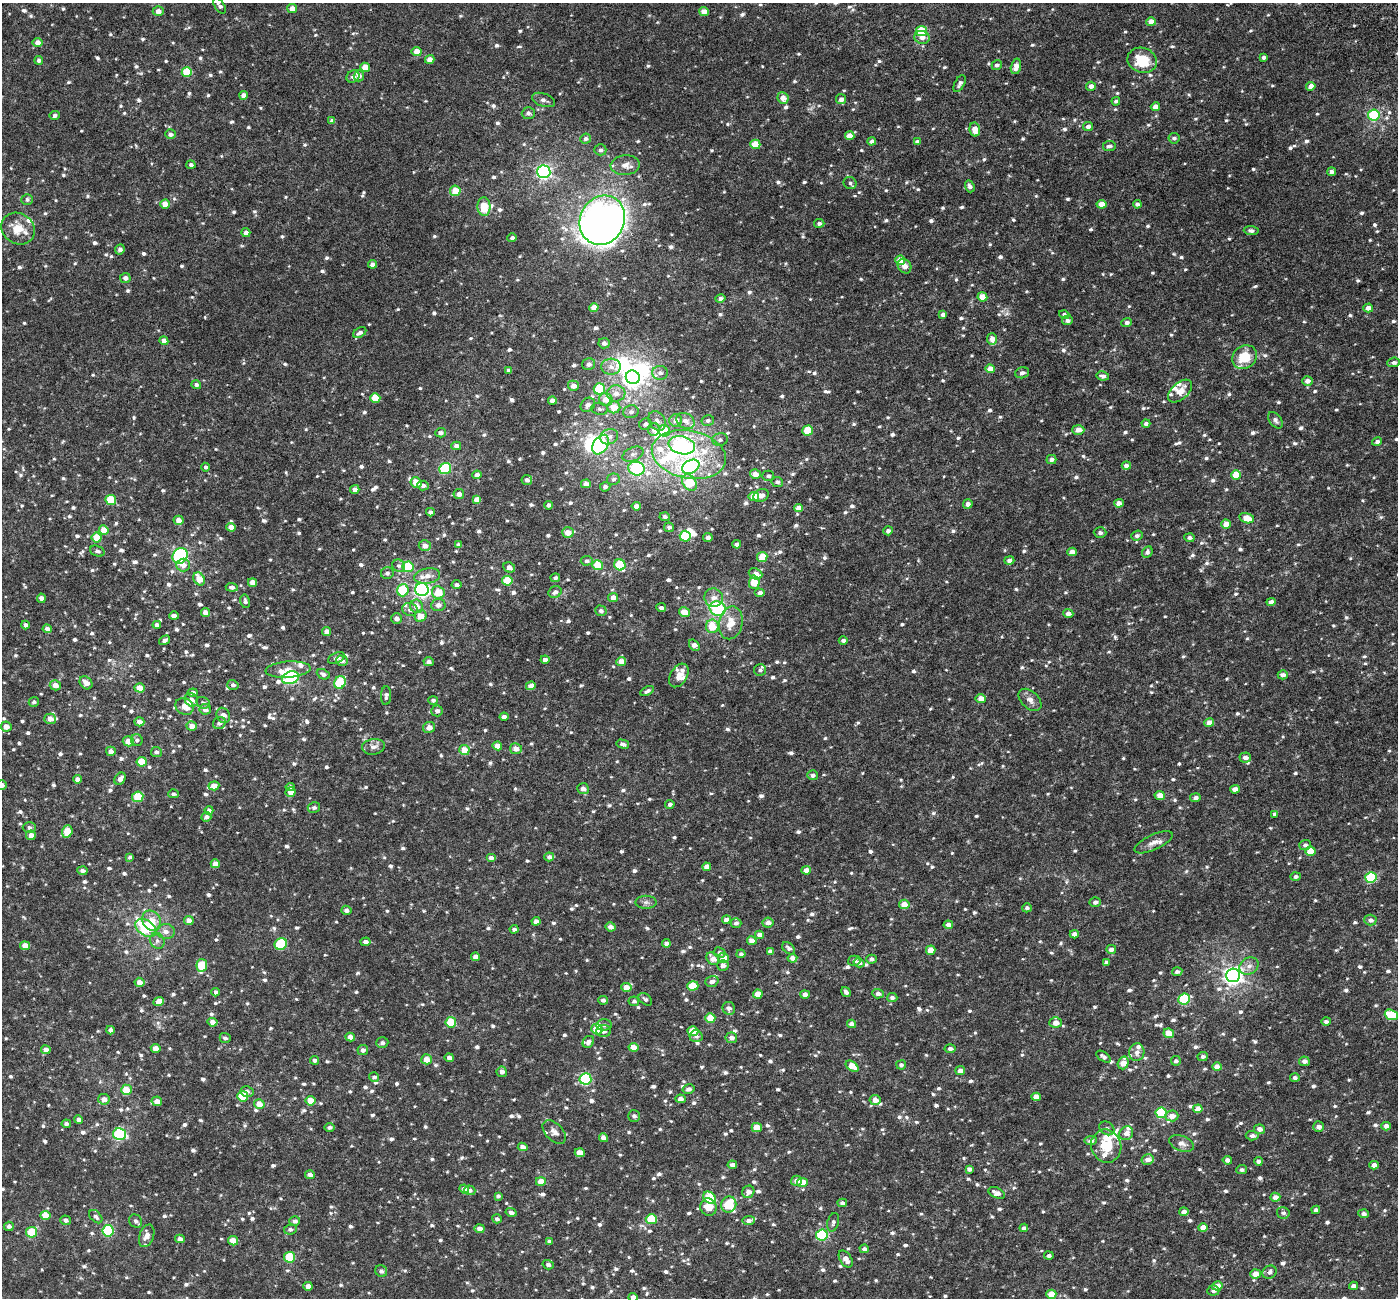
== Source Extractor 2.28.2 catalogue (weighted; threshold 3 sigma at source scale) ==
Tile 10 of 4 x 4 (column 2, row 3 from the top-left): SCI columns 1459-2854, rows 1518-2813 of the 5706 x 5572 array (HDU 1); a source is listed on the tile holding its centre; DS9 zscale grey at full resolution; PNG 1400 x 1300 px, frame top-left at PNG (2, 3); each listed source drawn as its Kron ellipse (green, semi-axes under 4 px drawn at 4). Shown black and unused: <1% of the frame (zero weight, under 3 of 6 exposures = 5% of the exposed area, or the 3 px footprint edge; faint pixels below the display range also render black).
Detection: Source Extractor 2.28.2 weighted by HDU 2 'WHT'; one run over the whole footprint, this tile lists its part. Background 0.0028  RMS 0.0023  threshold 0.00929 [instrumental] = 3 sigma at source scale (4.09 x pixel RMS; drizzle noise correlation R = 1.36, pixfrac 0.8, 0.0396/0.0396 arcsec/px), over >= 5 px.
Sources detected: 1420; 10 inside a brighter object's white glare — neither listed nor drawn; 40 inside a brighter listed object's ellipse — not listed separately; of the other 1370, all 500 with FLUX_AUTO >= 0.548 (the completeness limit of this list) listed and drawn (870 fainter detections not listed), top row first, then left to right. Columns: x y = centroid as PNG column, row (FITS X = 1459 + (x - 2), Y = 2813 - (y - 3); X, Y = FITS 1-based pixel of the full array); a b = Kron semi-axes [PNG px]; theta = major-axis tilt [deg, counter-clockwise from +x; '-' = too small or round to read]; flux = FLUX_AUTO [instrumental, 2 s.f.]
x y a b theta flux
219 6 9 4 -57 0.72
292 9 5 4 - 2
158 11 5 5 - 1.3
704 11 5 4 - 1.7
1151 22 5 4 - 1.9
921 31 5 5 - 7
922 38 7 6 - 1.2
38 43 5 4 - 1.3
417 52 5 4 - 2.4
1264 57 4 4 - 0.7
430 59 5 4 - 1.5
39 60 4 4 - 0.58
1142 60 15 12 -18 6.5
997 65 5 4 - 0.65
1016 66 8 5 75 1.5
365 67 5 4 - 3.2
187 72 5 5 - 7
359 76 5 5 - 0.91
353 77 7 5 38 0.9
960 84 9 5 62 0.66
1091 86 5 4 - 1.1
1311 86 4 4 - 1.9
244 95 4 4 - 1.2
783 98 6 5 - 1.8
841 99 5 5 - 0.91
543 100 12 6 -19 0.89
1116 101 4 3 - 0.59
1155 107 4 4 - 1.6
528 113 6 6 - 0.72
1374 115 5 5 - 14
55 116 5 4 - 0.58
332 121 4 4 - 0.89
1088 126 5 4 - 0.91
975 130 7 5 -78 2.3
170 134 5 4 - 0.82
850 136 5 4 - 2.1
1174 138 5 5 - 0.65
586 139 5 5 - 0.69
872 141 4 4 - 0.78
917 142 4 3 - 0.61
755 144 5 4 - 4.6
1109 146 6 5 - 0.62
600 150 6 5 - 0.62
191 165 4 4 - 0.66
625 165 14 10 4 1.8
544 172 6 6 - 38
1332 172 4 4 - 0.92
850 183 6 6 - 0.6
970 186 6 4 -71 0.81
455 191 5 5 - 3.6
27 199 6 5 - 0.55
165 204 5 4 - 2.4
1102 204 5 4 - 2.2
1137 204 4 4 - 0.75
484 207 9 6 -86 4.6
602 220 25 22 63 120
819 223 5 4 - 0.56
18 229 17 15 -34 3.9
1251 231 7 4 -4 0.63
246 233 4 4 - 0.87
512 238 4 4 - 0.64
120 249 5 4 - 0.77
900 260 5 4 - 2.8
372 264 4 4 - 0.96
904 266 8 6 -54 1.3
125 278 5 5 - 0.98
982 297 5 4 - 2.9
720 299 5 4 - 0.76
594 307 5 4 - 1.8
1368 308 5 4 - 1.2
943 315 4 4 - 0.76
1064 315 5 4 - 0.57
1067 320 5 5 - 0.83
1127 323 5 4 - 0.76
360 333 7 5 33 0.82
992 339 5 5 - 1.9
164 341 4 4 - 1.4
604 343 5 5 - 0.85
1245 357 13 11 38 5.3
1394 362 6 4 6 0.63
589 364 6 6 - 0.92
611 367 10 8 -4 1.3
990 369 4 4 - 2.3
509 370 4 3 - 0.56
660 373 8 7 - 0.98
1022 373 7 5 14 0.7
1103 376 6 4 -11 0.8
633 377 7 6 - 99
1307 381 5 4 - 1.1
196 385 5 4 - 0.56
573 386 5 5 - 1.4
599 389 5 5 - 11
1180 391 14 8 42 2.4
616 393 9 8 - 1.7
375 398 5 4 - 4.3
606 400 7 6 - 2.2
552 401 4 4 - 1.3
588 405 8 6 42 1
614 407 6 6 - 3.1
600 409 8 6 -8 0.56
631 412 8 6 14 0.77
676 420 6 6 - 1.6
1275 420 9 6 -52 0.76
657 421 10 7 -57 1.2
685 421 10 7 -31 1.3
708 421 6 5 - 0.58
645 424 6 5 - 0.68
1146 424 4 4 - 0.71
654 430 6 6 - 0.96
808 430 5 5 - 5.9
1078 430 6 5 - 1.8
664 431 6 5 - 5.8
440 433 5 4 - 0.76
609 437 9 7 27 1.1
720 440 8 6 17 0.64
1377 442 5 4 - 0.61
601 445 11 7 58 22
682 445 13 9 -13 38
456 446 5 4 - 1
633 454 11 6 24 1
689 455 37 24 -11 15
1051 460 5 4 - 0.89
1126 466 5 4 - 1.3
205 467 4 4 - 0.55
691 467 9 6 25 17
445 469 6 5 - 16
636 469 8 7 - 23
755 474 5 4 - 1.9
477 475 4 4 - 1.4
1236 475 5 4 - 3.9
768 476 6 5 - 0.55
613 479 6 5 - 0.59
527 480 5 5 - 0.78
777 482 5 5 - 0.67
416 483 5 5 - 2.6
689 483 9 6 -55 9.1
586 484 5 4 - 1.2
423 485 6 5 - 0.69
605 487 5 4 - 0.66
355 489 5 4 - 1.1
459 494 5 5 - 1.2
754 496 5 4 - 3.4
761 496 8 6 25 1.2
477 499 4 4 - 1.4
111 500 5 5 - 7.1
1119 503 5 4 - 1.8
968 504 5 4 - 1.2
548 505 4 4 - 0.89
636 506 4 4 - 1.3
798 508 4 4 - 1.5
430 512 4 4 - 0.64
665 517 5 4 - 0.6
1247 518 7 5 -14 3.1
179 520 5 4 - 1.6
1226 524 5 4 - 2.2
231 527 5 4 - 1.9
669 527 5 5 - 0.64
104 530 5 4 - 2.9
888 531 4 4 - 0.7
568 533 6 5 - 2.3
1100 533 6 5 - 0.62
685 536 5 5 - 11
1137 536 6 5 - 0.6
708 537 5 4 - 0.74
97 538 5 5 - 4
1189 538 5 4 - 0.68
737 544 4 4 - 0.83
459 545 4 4 - 0.61
425 546 6 5 - 1.3
97 551 7 5 -20 0.6
1072 552 5 4 - 1.6
1147 552 6 5 - 0.55
180 556 8 7 - 33
762 557 5 5 - 4.3
587 561 6 5 - 0.56
1009 561 5 4 - 0.92
183 565 7 6 - 1.3
598 565 5 5 - 6.1
620 565 6 5 - 10
399 566 6 6 - 0.55
408 567 5 5 - 9.6
509 567 6 5 - 1.1
387 573 6 6 - 0.6
755 574 7 5 -22 1.6
427 576 13 7 9 1.6
555 578 5 4 - 0.61
199 579 7 5 -56 3
507 581 5 5 - 5.7
253 582 5 4 - 1.8
754 582 7 5 89 4.6
456 585 5 4 - 0.62
232 587 6 4 -5 0.69
403 590 6 5 - 7.5
422 590 6 6 - 50
438 592 6 6 - 3.7
555 592 7 5 28 0.86
760 593 5 4 - 0.9
41 598 5 4 - 0.84
613 598 5 4 - 1.6
714 598 9 9 - 1.4
245 601 7 5 -76 0.6
1271 602 4 4 - 1.2
438 605 7 6 - 0.9
416 606 7 6 - 1.8
661 608 5 4 - 0.63
718 609 8 7 - 16
410 610 8 6 -15 0.92
601 611 5 5 - 0.7
684 612 5 4 - 2.7
205 613 5 4 - 1.5
1068 614 5 4 - 1.2
174 616 5 4 - 0.85
421 616 6 5 - 2.3
397 618 5 5 - 1
731 623 17 12 78 3.5
25 625 4 4 - 0.86
157 625 4 4 - 0.88
712 626 7 6 - 4.1
47 629 4 4 - 1.2
327 631 4 4 - 1.1
165 640 6 3 30 0.71
843 640 4 4 - 0.65
694 645 6 4 -52 1.2
336 658 9 5 24 0.73
545 660 4 4 - 0.77
342 661 6 5 - 1.3
621 661 5 4 - 1.8
429 662 5 4 - 0.89
288 670 23 8 4 2.9
760 670 6 6 - 0.58
323 674 7 5 -26 0.76
679 675 13 8 58 1.7
1283 675 5 4 - 0.92
291 678 9 6 20 24
340 682 6 5 - 11
86 683 7 5 -45 1.6
55 685 5 5 - 1.6
233 685 5 5 - 0.7
531 686 5 4 - 1.7
140 688 5 4 - 2.9
647 691 7 4 27 0.58
193 693 4 4 - 1.1
386 696 9 5 87 0.63
981 698 5 4 - 1.7
191 700 7 6 - 1.1
433 700 4 4 - 0.64
1030 700 13 8 -42 1.3
34 702 5 5 - 0.56
203 703 7 5 -27 0.58
184 706 9 8 - 2.4
205 709 6 5 - 1.1
437 711 5 5 - 0.74
223 715 8 6 -65 1.7
504 717 4 4 - 0.93
50 719 6 5 - 1.4
139 722 5 4 - 1.4
219 723 6 6 - 0.88
1209 723 5 4 - 1.8
192 726 5 4 - 2
6 727 5 5 - 1.7
429 727 6 5 - 1.4
137 740 6 5 - 0.61
128 741 5 5 - 2
623 744 6 4 -16 0.74
497 746 5 4 - 2.2
373 747 11 7 10 1.2
516 749 6 5 - 1.6
464 750 5 5 - 3
111 751 5 4 - 1.3
156 752 5 5 - 0.71
1245 758 6 5 - 0.96
142 762 5 5 - 4.7
813 775 5 5 - 0.71
77 779 4 4 - 0.96
120 779 7 5 54 1.2
2 785 5 4 - 0.92
214 786 5 4 - 1.9
290 787 4 4 - 0.64
583 789 6 5 - 0.9
1235 789 5 4 - 1.5
290 792 5 4 - 1.7
173 794 5 4 - 0.57
1160 795 5 4 - 2.2
138 797 6 5 - 7.3
1195 798 5 4 - 0.79
670 804 4 4 - 0.64
314 808 6 5 - 0.57
209 810 4 4 - 0.7
1274 814 4 3 - 0.58
206 817 5 4 - 0.87
29 828 6 5 - 0.69
67 831 6 5 - 4.5
31 835 5 4 - 1.7
1154 842 20 7 24 1.5
1305 845 6 5 - 0.73
1310 851 5 4 - 4.1
130 857 4 4 - 0.56
549 857 5 4 - 0.77
491 858 5 4 - 1
215 864 4 4 - 2.4
707 867 4 4 - 1.3
806 870 5 4 - 1.3
82 871 5 4 - 0.73
1295 877 5 4 - 0.7
1371 877 5 5 - 16
646 902 10 6 0 0.82
1095 902 5 5 - 0.85
904 904 5 4 - 2.5
1027 908 5 4 - 0.55
346 910 5 4 - 0.69
189 920 5 4 - 1.6
726 920 4 4 - 1.4
1370 920 6 5 - 0.99
152 921 11 9 -55 2.8
536 921 4 4 - 1.2
736 923 5 5 - 0.74
768 923 5 5 - 1.3
948 925 5 4 - 1.5
611 927 5 4 - 1.1
146 928 11 7 -35 16
514 929 4 4 - 0.56
166 931 9 7 -6 1.3
1074 934 4 4 - 1.2
759 935 4 4 - 1.5
157 941 8 7 - 0.77
752 941 5 4 - 1.9
365 942 5 4 - 0.98
666 943 4 4 - 0.85
281 944 6 5 - 11
25 946 5 4 - 2.4
789 948 7 5 -41 0.71
1111 949 5 4 - 1.1
931 950 5 4 - 3
770 951 4 4 - 0.64
720 953 6 5 - 0.58
741 954 4 4 - 0.59
475 957 4 4 - 1.3
723 958 5 5 - 2.7
792 958 5 4 - 1.4
713 959 7 5 -44 1.8
871 959 5 4 - 0.72
854 961 6 5 - 0.6
1106 962 4 3 - 0.64
859 963 5 4 - 1.1
202 965 6 5 - 6.8
723 965 6 5 - 1.1
1249 966 10 8 34 1.2
1177 972 5 4 - 0.68
1233 975 7 7 - 110
712 981 7 5 20 0.96
139 982 5 4 - 1.6
693 986 5 4 - 4.5
626 987 5 4 - 2.5
216 992 4 4 - 0.62
846 992 5 4 - 0.67
758 994 5 4 - 2.8
805 994 5 4 - 1.4
878 994 6 5 - 0.79
892 998 5 4 - 0.75
645 999 8 5 -40 0.57
1184 999 6 5 - 12
603 1000 5 4 - 0.75
634 1001 5 5 - 0.59
159 1002 5 4 - 2.4
729 1008 6 6 - 0.85
1391 1015 7 5 -20 7.4
710 1018 5 5 - 4
212 1022 5 4 - 1.2
451 1022 5 5 - 5.6
1326 1022 5 4 - 0.7
1056 1023 6 5 - 1.8
852 1024 4 4 - 1.3
604 1025 8 5 2 0.62
597 1029 5 5 - 4.2
110 1030 4 4 - 0.95
604 1031 7 6 - 0.85
693 1031 5 5 - 5
1169 1033 5 4 - 2.6
696 1036 6 5 - 0.77
350 1037 4 4 - 1.8
225 1038 5 5 - 0.56
731 1038 6 5 - 1.1
588 1042 6 5 - 0.91
382 1043 6 5 - 0.7
633 1047 5 4 - 2.4
156 1048 5 4 - 2
950 1049 5 4 - 0.81
46 1050 5 4 - 1.4
363 1050 5 5 - 0.82
1137 1052 9 7 81 1.1
1103 1057 8 4 -34 0.68
1203 1057 5 4 - 0.72
449 1058 4 4 - 0.96
426 1059 5 5 - 2.3
315 1060 4 4 - 0.64
1176 1061 5 4 - 0.58
1304 1061 5 4 - 0.94
1123 1063 6 5 - 2.9
901 1065 5 4 - 0.67
852 1066 7 4 -36 3.8
1217 1067 5 4 - 2.4
960 1071 5 4 - 1.1
502 1072 5 5 - 0.88
374 1077 5 5 - 0.63
1295 1077 5 4 - 0.67
585 1079 6 5 - 23
689 1089 6 4 15 0.71
126 1090 5 5 - 3.9
247 1092 6 5 - 0.72
243 1096 5 5 - 7.6
1036 1097 5 4 - 2.2
104 1099 6 5 - 1.4
680 1099 5 4 - 1.2
875 1100 5 5 - 1.8
157 1101 5 4 - 1.5
310 1101 5 4 - 3.8
259 1104 5 5 - 2.4
1198 1109 5 4 - 2.3
1161 1113 5 5 - 16
634 1116 6 6 - 0.58
1172 1116 6 5 - 1.8
79 1120 4 4 - 0.99
66 1124 5 4 - 0.63
1386 1126 5 4 - 1.3
329 1127 5 4 - 0.65
1319 1127 5 5 - 1.1
757 1128 5 4 - 3.5
1107 1128 8 6 -35 0.6
1259 1129 5 5 - 1.3
554 1132 14 8 -45 1.2
1126 1133 7 6 - 1.4
120 1134 6 6 - 23
1252 1136 6 4 -4 0.86
603 1138 4 4 - 1.2
1091 1141 6 4 5 0.82
1182 1143 13 7 -21 1.3
1106 1146 17 15 -69 5.6
523 1147 5 4 - 1.3
580 1153 5 4 - 2.8
1147 1160 6 5 - 1.5
1227 1160 4 4 - 0.78
1258 1161 4 4 - 0.74
732 1165 4 4 - 1.2
1374 1165 4 4 - 1.5
969 1169 4 4 - 0.69
1242 1170 5 4 - 0.57
310 1175 5 4 - 1.1
541 1181 5 4 - 2.4
796 1181 5 5 - 1.3
802 1182 5 4 - 3.3
464 1189 5 4 - 0.99
470 1190 5 5 - 0.57
748 1192 6 6 - 1.4
997 1193 9 5 -23 1.4
498 1196 4 4 - 0.59
1275 1197 5 4 - 1.1
710 1198 7 5 -38 9.2
842 1203 5 4 - 0.82
729 1204 8 7 - 7.2
708 1207 9 8 - 2.8
1316 1210 4 4 - 0.7
511 1212 5 4 - 0.77
1184 1212 5 4 - 1.2
1283 1213 6 5 - 0.56
1363 1214 5 4 - 0.73
45 1215 5 4 - 3.6
96 1217 8 5 -45 0.66
497 1219 5 4 - 0.63
651 1219 5 5 - 6.7
66 1220 5 5 - 0.63
136 1221 7 6 - 0.67
295 1221 5 5 - 0.79
749 1221 6 4 5 0.86
833 1222 9 5 75 0.66
9 1226 5 4 - 0.86
1024 1228 4 4 - 0.6
1203 1228 5 4 - 2.3
290 1229 6 5 - 0.61
480 1229 5 4 - 1.5
108 1231 6 5 - 16
32 1232 5 5 - 7
822 1235 6 5 - 16
147 1236 11 7 71 1.4
180 1239 5 4 - 1
233 1241 5 4 - 2.7
549 1241 4 4 - 0.59
864 1249 4 4 - 0.72
1049 1255 5 4 - 0.63
290 1257 5 5 - 9.3
846 1259 9 5 -57 1.7
548 1265 5 4 - 0.69
381 1271 6 5 - 0.68
1269 1272 7 6 - 0.72
1255 1274 5 4 - 2.7
308 1286 4 4 - 1.3
1217 1286 5 4 - 1.9
1354 1286 4 4 - 0.89
1213 1291 6 5 - 0.72
1051 1294 5 4 - 3.5
633 1297 4 4 - 1.5
Isophote crosses this tile's border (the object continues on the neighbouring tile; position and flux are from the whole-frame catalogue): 3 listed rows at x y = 219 6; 2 785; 633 1297